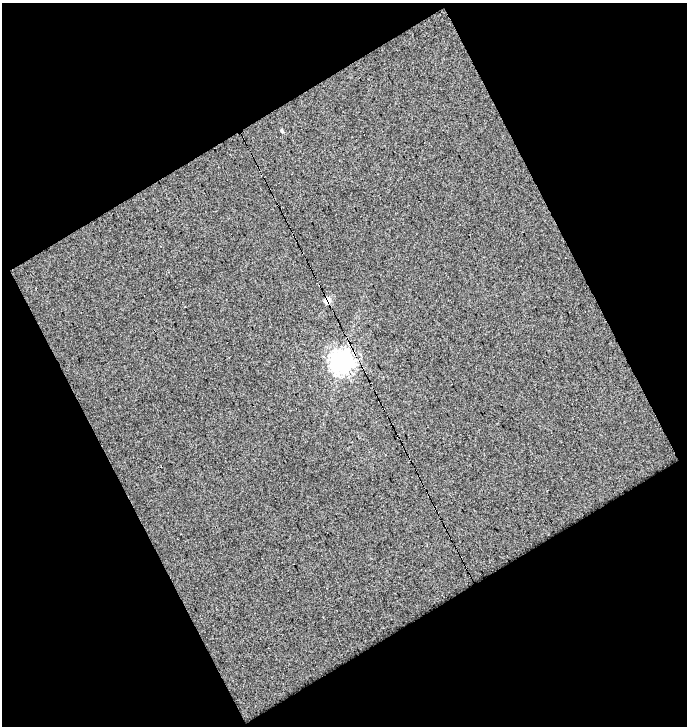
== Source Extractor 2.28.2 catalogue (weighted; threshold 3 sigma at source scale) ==
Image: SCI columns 14-698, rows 1-724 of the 712 x 724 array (HDU 1 of 3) = the unmasked area's bounding box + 8 px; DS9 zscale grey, full resolution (1 PNG px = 1 image px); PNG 689 x 728 px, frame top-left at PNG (2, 3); no overlay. Shown black and unused: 48% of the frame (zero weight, under 5 of 9 exposures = <1% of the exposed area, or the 3 px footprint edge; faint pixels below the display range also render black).
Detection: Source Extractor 2.28.2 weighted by HDU 2 'WHT'. Background 0.00505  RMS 0.058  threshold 0.236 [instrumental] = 3 sigma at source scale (4.09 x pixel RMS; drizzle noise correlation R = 1.36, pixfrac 0.8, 0.0396/0.0396 arcsec/px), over >= 5 px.
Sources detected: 3; all 3 listed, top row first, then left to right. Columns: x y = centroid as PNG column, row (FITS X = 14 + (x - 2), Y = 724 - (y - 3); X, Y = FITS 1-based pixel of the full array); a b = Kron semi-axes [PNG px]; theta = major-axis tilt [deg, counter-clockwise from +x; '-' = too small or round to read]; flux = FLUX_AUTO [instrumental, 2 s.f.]
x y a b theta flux
282 131 6 4 -60 7
327 300 7 6 - 54
342 362 8 8 - 4000
Overlapping masked pixels (flux is a lower limit): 2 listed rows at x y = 327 300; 342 362